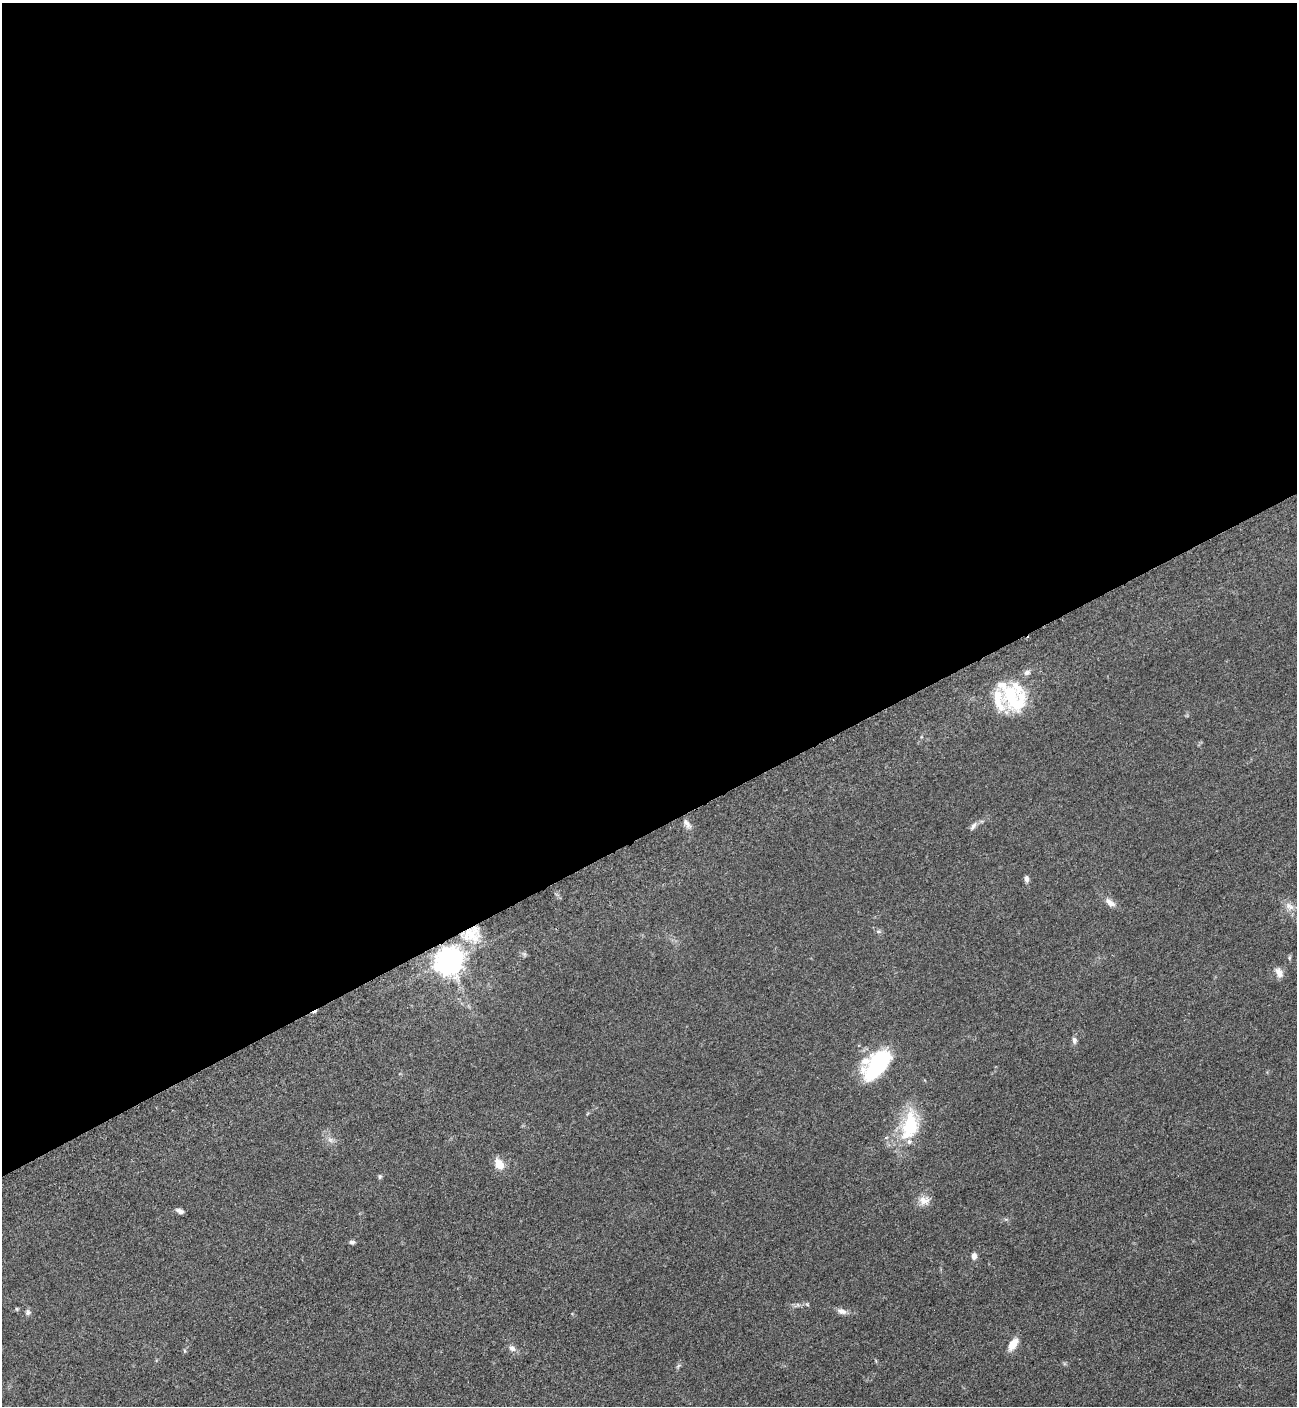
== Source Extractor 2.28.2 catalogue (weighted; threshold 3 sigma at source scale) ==
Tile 2 of 4 x 4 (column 2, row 1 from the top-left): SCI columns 1592-2886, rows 4279-5682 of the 5664 x 5700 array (HDU 1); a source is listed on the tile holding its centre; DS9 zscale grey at full resolution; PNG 1299 x 1408 px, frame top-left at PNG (2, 3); no overlay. Shown black and unused: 59% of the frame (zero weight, under 3 of 5 exposures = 4% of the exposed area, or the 3 px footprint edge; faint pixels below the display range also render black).
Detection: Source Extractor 2.28.2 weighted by HDU 2 'WHT'; one run over the whole footprint, this tile lists its part. Background 0.0508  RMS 0.006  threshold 0.027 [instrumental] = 3 sigma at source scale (4.5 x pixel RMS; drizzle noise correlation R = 1.50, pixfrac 1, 0.05/0.05 arcsec/px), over >= 5 px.
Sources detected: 32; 1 inside a brighter object's white glare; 1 cosmic-ray / hot-pixel residue — not listed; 4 inside a brighter listed object's ellipse — not listed separately; the other 26 listed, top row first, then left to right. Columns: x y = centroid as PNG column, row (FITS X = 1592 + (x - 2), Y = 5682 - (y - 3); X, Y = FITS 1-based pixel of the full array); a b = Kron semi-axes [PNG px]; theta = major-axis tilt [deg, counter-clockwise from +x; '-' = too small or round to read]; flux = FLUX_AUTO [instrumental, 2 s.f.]
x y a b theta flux
1027 672 9 6 33 2
1011 696 35 20 -78 29
686 823 15 6 -56 2.7
973 826 12 6 57 2.1
1026 879 8 5 -82 1.9
1110 903 16 8 -40 3.8
1289 906 13 7 -32 3.6
878 931 6 4 0 0.94
472 934 26 22 9 18
1289 958 6 3 73 0.75
448 961 8 8 - 720
1279 973 13 8 -61 3.8
1074 1040 9 6 -87 1.8
877 1065 33 17 52 51
910 1125 42 20 78 30
330 1140 8 4 -37 1.6
499 1164 15 9 -59 6.5
380 1177 6 5 - 0.95
924 1200 16 11 -5 5
180 1211 8 5 -25 2.4
352 1242 7 5 -1 1.4
974 1256 7 5 -87 2.9
842 1311 12 7 -12 2.9
28 1312 7 6 - 1.6
1013 1344 13 7 57 7.8
512 1348 9 7 -42 2.5
Overlapping masked pixels (flux is a lower limit): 2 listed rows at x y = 472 934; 448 961